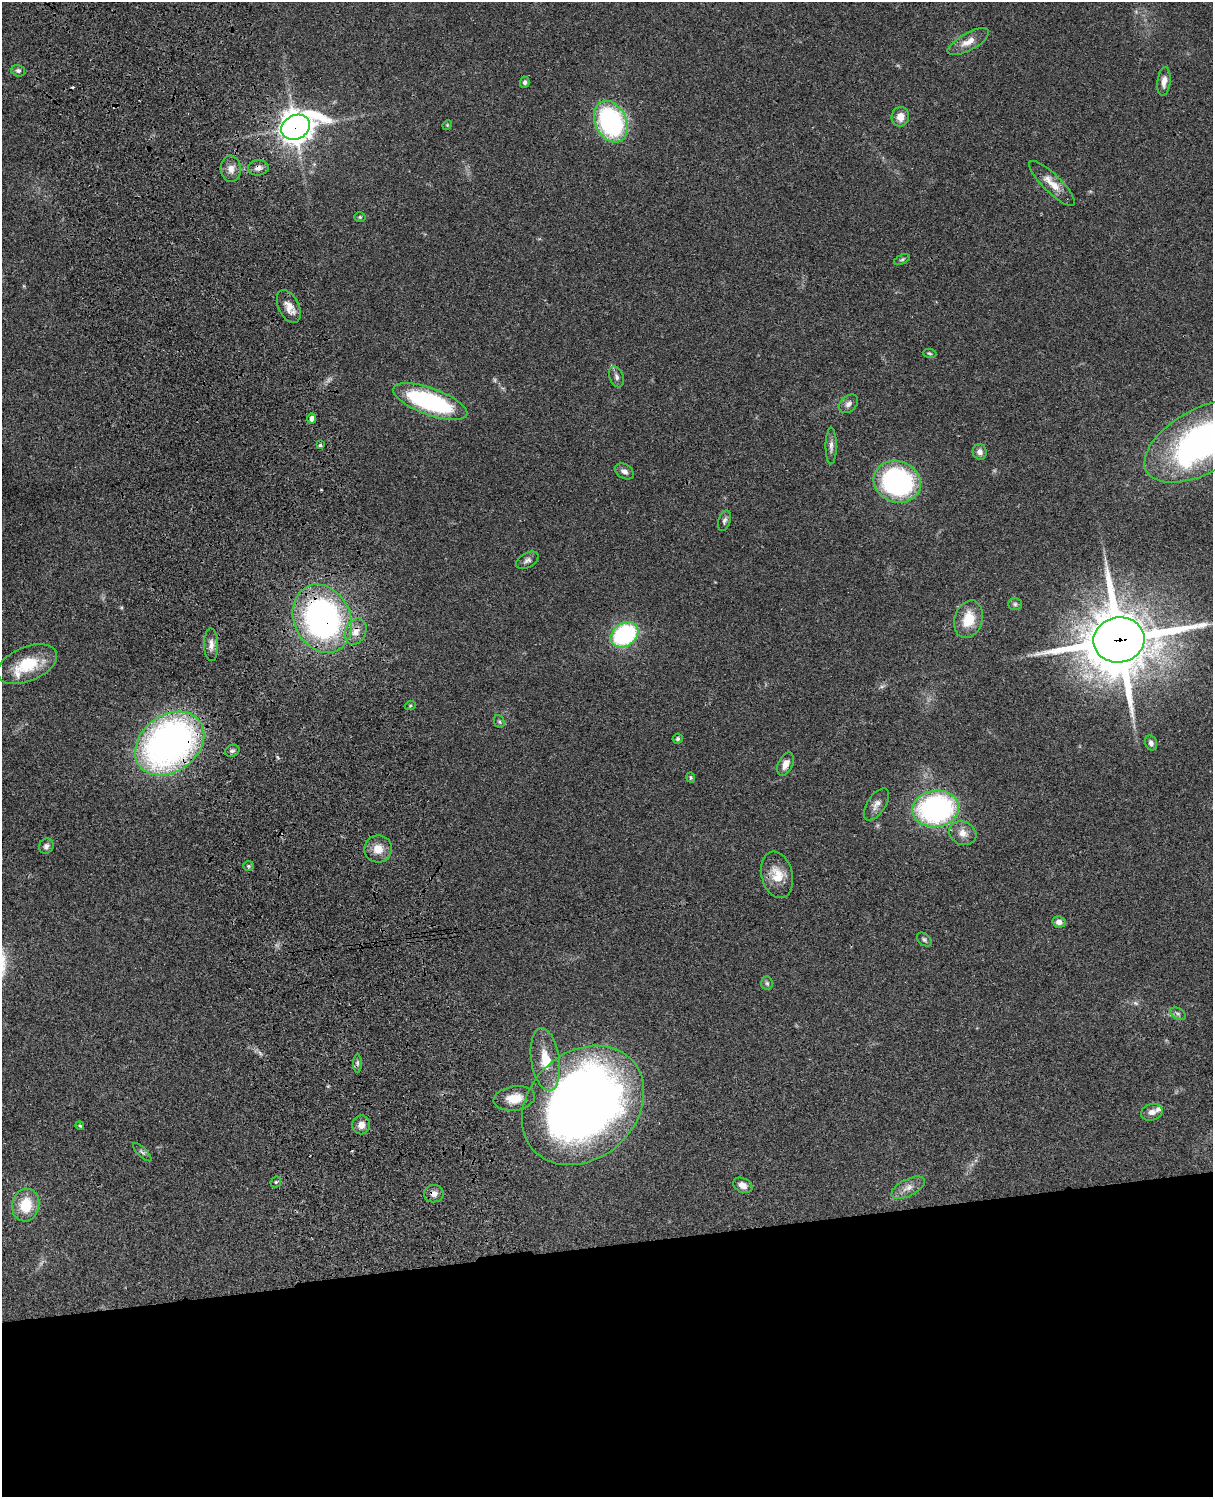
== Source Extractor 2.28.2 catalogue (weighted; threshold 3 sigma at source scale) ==
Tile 11 of 4 x 3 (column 3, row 3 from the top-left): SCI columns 2544-3754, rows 277-1771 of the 5085 x 4925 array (HDU 1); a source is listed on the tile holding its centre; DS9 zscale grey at full resolution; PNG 1215 x 1499 px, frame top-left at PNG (2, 2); each listed source drawn as its Kron ellipse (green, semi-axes under 4 px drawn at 4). Shown black and unused: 17% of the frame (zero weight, under 3 of 4 exposures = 6% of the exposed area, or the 3 px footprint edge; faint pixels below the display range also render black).
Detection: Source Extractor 2.28.2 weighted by HDU 2 'WHT'; one run over the whole footprint, this tile lists its part. Background 0.0895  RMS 0.0062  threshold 0.0278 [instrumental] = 3 sigma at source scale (4.5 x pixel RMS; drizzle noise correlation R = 1.50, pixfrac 1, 0.05/0.05 arcsec/px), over >= 5 px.
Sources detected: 73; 2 too faint to see at this stretch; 1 inside a brighter object's white glare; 1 cosmic-ray / hot-pixel residue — neither listed nor drawn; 2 inside a brighter listed object's ellipse — not listed separately; the other 67 listed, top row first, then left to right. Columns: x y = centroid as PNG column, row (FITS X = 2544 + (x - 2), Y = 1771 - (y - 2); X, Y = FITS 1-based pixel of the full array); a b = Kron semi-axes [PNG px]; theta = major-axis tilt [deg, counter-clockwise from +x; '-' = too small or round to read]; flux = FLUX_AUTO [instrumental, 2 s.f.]
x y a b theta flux
968 42 23 8 29 7
18 71 7 5 -14 1.5
1164 81 14 6 83 4.1
525 82 5 5 - 1.3
900 117 10 8 79 5.6
611 122 22 15 -64 96
447 125 5 4 - 0.61
296 127 15 12 27 900
258 168 10 7 7 3.2
231 169 13 10 -86 4.9
1052 183 30 9 -44 8.8
360 217 5 5 - 0.84
902 259 8 4 23 1.1
289 306 17 10 -64 6.3
929 353 7 4 -8 0.88
617 377 11 6 -70 2.4
430 401 39 13 -20 85
848 404 11 8 42 2.8
312 418 5 4 - 3
1202 441 63 32 29 190
320 445 3 3 - 0.94
831 446 18 5 90 3
980 452 8 7 - 3
624 471 10 7 -30 3
897 482 24 20 -21 110
724 521 10 6 73 1.9
527 560 12 7 30 2.4
1015 604 7 6 - 1.3
322 619 35 28 -65 200
968 619 19 14 73 14
356 632 13 10 65 6.2
624 635 15 11 35 76
1119 640 25 22 9 4400
211 645 16 7 -89 3.9
27 664 31 17 23 23
410 706 6 3 20 0.71
499 722 7 5 -68 1.1
678 739 5 5 - 1.5
1151 743 7 6 - 2.4
170 744 38 28 37 280
232 751 7 6 - 1.4
786 764 12 7 66 4.3
691 777 5 4 - 0.84
876 804 18 9 56 4.5
936 809 23 18 8 140
963 833 14 11 -25 5.6
46 846 8 7 - 2.3
378 849 14 13 - 7.8
248 866 5 4 - 0.89
777 875 23 15 -76 12
1059 922 6 5 - 3.1
924 939 8 5 -40 1.3
767 983 7 5 -87 1.2
1178 1014 8 5 -29 1.7
545 1060 32 14 -82 16
357 1063 9 4 90 1.5
514 1098 21 12 8 11
583 1105 67 53 42 650
1152 1112 11 8 14 3.3
361 1125 9 9 - 5.1
80 1126 4 4 - 0.9
142 1152 12 4 -45 1.4
276 1182 6 5 - 0.96
743 1185 10 7 -24 4.3
908 1188 18 8 27 5.3
434 1194 10 8 7 3.6
26 1205 16 13 78 17
Overlapping masked pixels (flux is a lower limit): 7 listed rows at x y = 296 127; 258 168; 322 619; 356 632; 1119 640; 170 744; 434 1194
Isophote crosses this tile's border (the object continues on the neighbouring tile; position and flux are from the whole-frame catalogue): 1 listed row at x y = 1202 441